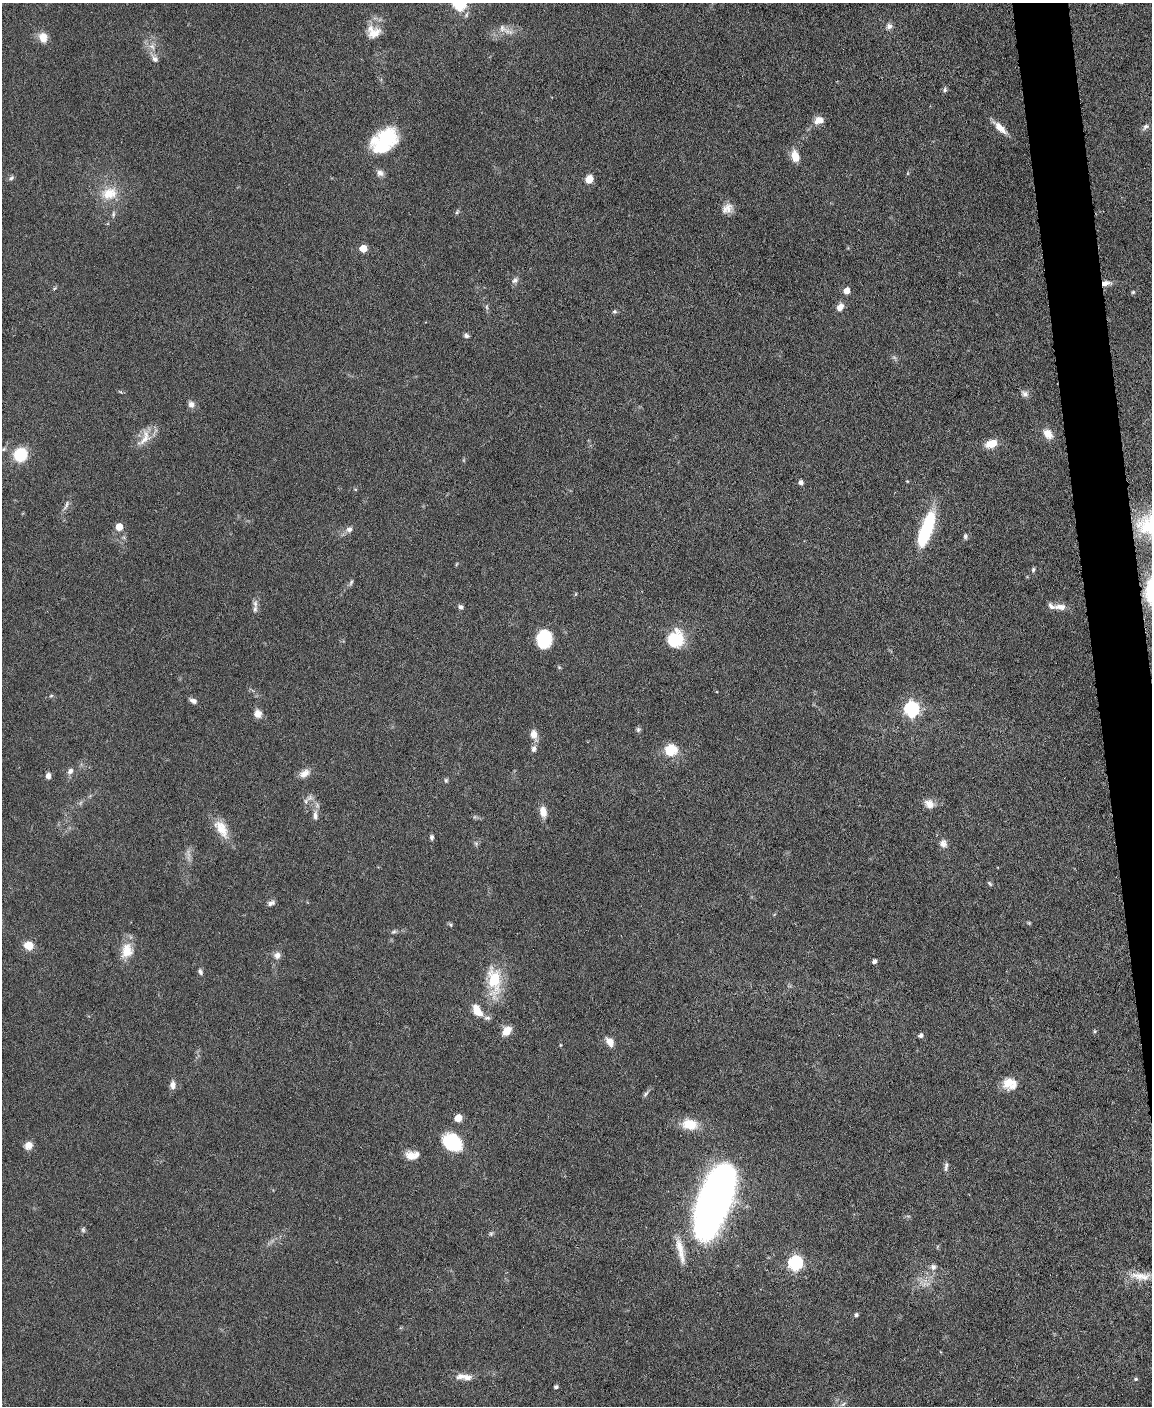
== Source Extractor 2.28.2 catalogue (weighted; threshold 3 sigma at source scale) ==
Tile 6 of 4 x 3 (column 2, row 2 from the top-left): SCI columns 1154-2303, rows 1645-3048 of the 4605 x 4580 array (HDU 1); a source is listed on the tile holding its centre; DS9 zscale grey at full resolution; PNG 1154 x 1408 px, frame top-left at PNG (2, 3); no overlay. Shown black and unused: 3% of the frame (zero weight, under 3 of 6 exposures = <1% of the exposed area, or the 3 px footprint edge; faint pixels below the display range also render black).
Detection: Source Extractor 2.28.2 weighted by HDU 2 'WHT'; one run over the whole footprint, this tile lists its part. Background 0.0896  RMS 0.0041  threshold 0.017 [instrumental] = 3 sigma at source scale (4.09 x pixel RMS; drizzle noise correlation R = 1.36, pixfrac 0.8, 0.05/0.05 arcsec/px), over >= 5 px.
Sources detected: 115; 2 inside a brighter object's white glare — not listed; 5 inside a brighter listed object's ellipse — not listed separately; the other 108 listed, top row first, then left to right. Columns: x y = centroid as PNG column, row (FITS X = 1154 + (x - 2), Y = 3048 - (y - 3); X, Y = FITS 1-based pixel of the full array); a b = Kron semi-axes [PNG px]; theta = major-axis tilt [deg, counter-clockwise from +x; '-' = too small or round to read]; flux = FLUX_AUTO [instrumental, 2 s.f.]
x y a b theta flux
459 4 6 6 - 57
889 26 8 8 - 1.5
502 28 12 9 -80 2.4
373 32 20 17 -11 5.9
43 37 11 9 -72 4.3
152 46 10 7 -47 2.1
155 59 10 7 -54 1.8
945 90 7 5 82 0.77
818 120 11 8 19 3.7
1145 127 11 6 43 1.3
1000 128 19 7 -45 4.4
384 141 32 20 42 27
795 156 15 9 -75 4.5
380 173 9 8 - 1.9
11 178 7 6 - 0.89
589 179 7 6 - 5
109 193 24 17 14 9.4
727 208 15 11 40 3.2
457 212 7 4 46 0.63
113 214 9 5 78 0.92
363 248 5 5 - 8.5
515 280 9 7 43 1.3
1106 283 13 6 9 2.5
847 290 5 5 - 4.4
1133 292 5 5 - 0.52
486 307 6 4 -88 0.64
840 307 9 6 60 3
614 311 6 6 - 0.64
466 335 6 5 - 1.2
1025 394 10 8 -44 1.6
191 404 8 7 - 1.9
1048 434 12 9 -48 4.3
144 439 26 9 44 5.3
991 444 13 8 20 5.5
20 455 9 9 - 20
907 481 5 3 - 0.3
801 482 6 5 - 1.2
66 505 16 5 68 1.5
119 527 5 5 - 7.7
349 529 9 7 15 1.6
926 529 36 10 70 31
965 536 7 5 87 0.81
1033 570 6 4 74 0.64
351 582 9 4 63 0.76
460 607 7 5 -28 1
1060 607 15 7 -3 3.2
255 609 12 6 80 1.6
543 638 18 9 0 7
676 639 19 17 71 14
559 667 5 4 - 0.46
51 696 6 4 2 0.52
193 701 9 5 -21 1.6
911 709 7 6 - 87
258 714 9 8 - 3
638 729 7 6 - 0.79
534 734 12 9 -83 2.9
534 749 8 7 - 1.6
671 750 15 14 - 8.1
70 771 8 7 - 1.6
304 773 14 9 28 2.9
48 776 6 5 - 2
446 780 6 5 - 0.63
306 801 8 4 -82 0.86
929 804 13 10 -46 3
543 812 11 7 -80 4.1
315 815 14 6 -89 2.1
221 828 27 14 -58 7.1
432 837 6 5 - 0.88
943 843 11 9 -68 2.1
476 844 6 6 - 0.71
990 884 8 4 -46 0.59
271 903 9 6 22 1.4
1029 923 5 5 - 0.43
451 925 6 5 - 0.6
394 932 7 5 20 0.75
28 945 10 9 - 5.1
127 951 20 15 79 7
277 955 9 8 - 2.1
874 961 5 5 - 1
200 972 8 5 -68 1
494 980 35 17 -85 16
477 1010 15 8 -60 6.1
507 1031 11 8 47 5
1095 1031 5 4 - 0.51
921 1035 5 5 - 1.3
610 1042 9 6 -57 4
560 1045 5 3 - 0.3
1009 1082 16 12 30 5.8
173 1085 9 6 87 2.1
646 1094 9 5 44 0.86
458 1118 5 5 - 7.6
690 1124 18 12 -8 8
452 1142 24 18 -37 16
28 1145 10 8 55 2.8
410 1156 14 10 -42 3.6
946 1166 13 5 83 1.2
716 1196 65 24 72 240
83 1230 7 6 - 0.77
491 1234 6 5 - 0.66
680 1251 38 8 -77 6.1
795 1263 7 6 - 74
933 1267 8 8 - 1.5
1139 1276 29 11 0 6.4
856 1315 5 4 - 0.86
461 1376 15 8 4 2.7
1136 1379 5 4 - 0.57
556 1387 4 4 - 0.89
843 1404 8 4 44 0.82
Overlapping masked pixels (flux is a lower limit): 1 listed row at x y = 1106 283
Isophote crosses this tile's border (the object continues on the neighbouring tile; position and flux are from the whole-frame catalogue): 1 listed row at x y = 459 4